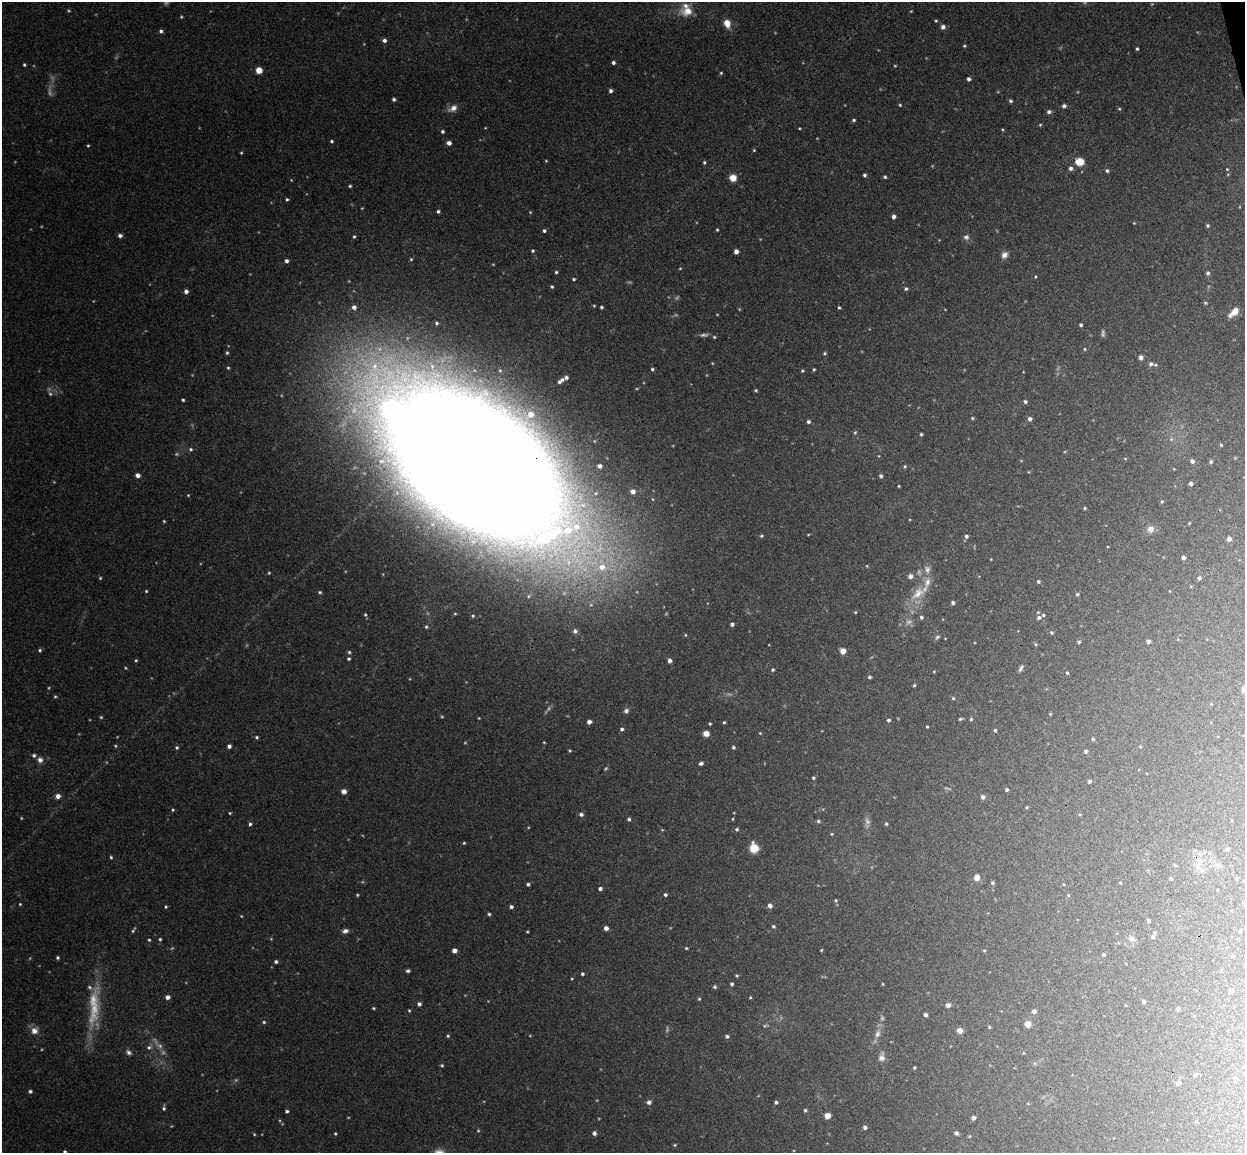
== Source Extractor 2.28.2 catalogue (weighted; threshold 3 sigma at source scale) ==
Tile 10 of 4 x 4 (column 2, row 3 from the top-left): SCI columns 1300-2542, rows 1306-2456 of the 5086 x 5029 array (HDU 1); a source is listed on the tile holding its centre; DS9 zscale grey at full resolution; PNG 1247 x 1155 px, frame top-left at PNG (2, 2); no overlay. Shown black and unused: <1% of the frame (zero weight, under 3 of 4 exposures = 5% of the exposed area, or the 3 px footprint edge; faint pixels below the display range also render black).
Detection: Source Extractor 2.28.2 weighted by HDU 2 'WHT'; one run over the whole footprint, this tile lists its part. Background 0.0493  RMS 0.0046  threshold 0.0208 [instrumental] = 3 sigma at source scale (4.5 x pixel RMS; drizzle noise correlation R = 1.50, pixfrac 1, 0.05/0.05 arcsec/px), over >= 5 px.
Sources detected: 349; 45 too faint to see at this stretch — not listed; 9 inside a brighter listed object's ellipse — not listed separately; the other 295 listed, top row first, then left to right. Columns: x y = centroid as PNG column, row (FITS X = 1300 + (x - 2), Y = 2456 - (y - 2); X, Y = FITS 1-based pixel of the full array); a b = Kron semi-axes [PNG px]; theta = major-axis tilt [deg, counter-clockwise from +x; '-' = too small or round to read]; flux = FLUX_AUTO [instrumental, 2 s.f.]
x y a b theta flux
688 11 18 11 1 7.4
936 21 4 3 - 0.54
727 23 9 7 -76 5.1
943 27 6 6 - 1.8
161 31 4 4 - 1.1
384 40 5 5 - 1.7
964 46 5 4 - 0.62
1137 49 4 3 - 0.79
613 62 4 4 - 1.2
24 65 4 3 - 0.73
259 70 5 5 - 6.3
721 73 4 4 - 0.57
969 79 4 4 - 1.3
610 91 4 3 - 1.4
394 99 3 3 - 1.1
1011 101 4 4 - 0.81
900 105 4 4 - 0.54
1064 106 5 4 - 1.4
453 108 13 8 32 3.2
1119 109 5 4 - 0.56
1049 112 5 4 - 1.5
854 120 4 3 - 0.79
1040 125 4 4 - 0.52
799 128 3 2 - 0.42
1002 129 4 3 - 0.42
442 131 4 3 - 0.95
332 141 3 3 - 0.82
449 143 4 4 - 2.7
88 146 3 3 - 0.51
754 150 3 3 - 0.46
241 153 3 3 - 0.48
704 162 4 3 - 0.71
1080 162 6 6 - 11
1070 168 5 5 - 1.5
1227 169 4 3 - 0.42
1107 171 4 4 - 0.96
864 175 4 4 - 1
885 177 4 3 - 0.8
733 178 6 6 - 6.2
350 186 4 3 - 0.66
287 199 4 3 - 0.74
438 211 4 4 - 1
530 212 4 3 - 0.39
894 217 5 4 - 1.7
1134 223 4 3 - 0.37
1207 225 4 4 - 0.79
717 230 3 3 - 0.53
544 231 4 4 - 0.88
120 236 5 4 - 1.5
354 236 4 4 - 0.72
966 237 8 7 - 1.7
533 251 4 3 - 0.68
736 251 4 4 - 2.6
1004 255 9 7 64 2.6
411 259 4 3 - 0.52
287 261 4 4 - 1.6
556 272 3 3 - 0.68
1208 273 5 5 - 1.1
1036 276 4 3 - 0.45
574 279 4 3 - 0.65
552 287 4 3 - 0.62
906 289 5 4 - 1
186 291 5 4 - 1.9
1205 303 5 4 - 0.62
594 306 3 3 - 0.43
354 307 5 5 - 2.2
601 307 3 3 - 0.74
839 307 3 3 - 0.63
1234 312 12 6 43 5.6
437 323 4 4 - 0.81
1081 325 3 3 - 0.96
714 337 4 4 - 0.55
1084 349 4 4 - 0.5
227 353 5 4 - 0.75
825 353 5 4 - 0.73
1141 357 4 4 - 2.4
712 363 5 3 - 0.38
1151 364 7 6 - 2
228 368 4 4 - 0.64
652 369 4 3 - 0.83
814 369 4 3 - 0.6
802 371 4 4 - 0.61
566 377 5 4 - 1.5
559 382 5 4 - 1.3
756 390 4 3 - 0.59
183 400 3 3 - 0.69
1025 402 4 4 - 1.3
972 418 4 4 - 0.56
1030 419 5 4 - 1.9
808 422 4 4 - 1.2
855 432 5 4 - 0.67
921 434 3 3 - 0.8
1221 445 3 3 - 0.6
191 449 6 4 13 0.91
1125 459 5 3 - 0.45
1192 461 5 5 - 1.7
1211 462 4 4 - 0.85
475 464 148 75 -39 3600
600 466 4 4 - 1.7
905 467 5 4 - 0.62
1174 469 5 3 - 0.37
138 475 4 4 - 2.7
881 476 5 4 - 1
1191 484 4 4 - 1.6
899 486 3 3 - 0.45
633 491 6 5 - 2.6
188 495 4 3 - 0.42
1162 502 5 4 - 0.67
1085 508 4 3 - 0.68
164 521 3 3 - 0.51
1189 523 3 3 - 0.44
1150 529 10 9 - 3.1
761 536 5 4 - 0.67
966 536 5 5 - 1.1
1229 539 5 5 - 2.1
1183 557 4 4 - 1.4
991 559 3 2 - 0.33
927 569 12 9 -74 3.2
269 573 4 3 - 0.49
910 576 5 5 - 2.4
100 578 4 4 - 0.51
1199 578 5 5 - 1.4
1038 581 4 4 - 1.1
146 591 3 3 - 0.49
320 592 5 4 - 0.78
918 593 25 13 40 10
1077 594 4 4 - 0.8
953 602 4 4 - 1.1
855 612 4 3 - 0.51
365 615 5 4 - 0.71
473 616 5 4 - 0.63
921 617 5 4 - 0.98
1039 618 6 5 - 1.4
732 624 4 3 - 1.3
426 627 5 5 - 0.92
575 631 7 6 - 1.3
1051 632 5 5 - 0.77
937 637 7 5 36 0.9
1148 641 4 4 - 2
1079 642 4 3 - 0.73
1036 644 5 4 - 0.59
40 650 5 4 - 0.85
843 651 5 4 - 6.6
349 652 5 4 - 0.8
348 659 5 4 - 0.83
136 660 4 3 - 0.58
669 661 4 4 - 2
1021 668 9 4 58 1.3
773 670 4 4 - 0.84
934 671 4 4 - 0.4
1067 673 4 3 - 0.55
869 677 4 4 - 0.97
914 685 4 3 - 0.69
1244 689 7 6 - 2.3
953 698 4 4 - 0.63
626 711 5 5 - 1.7
1050 714 3 3 - 0.48
101 717 4 4 - 0.51
479 718 3 3 - 0.37
960 719 5 3 - 0.7
971 719 4 4 - 0.71
888 720 5 5 - 1
589 722 4 4 - 2.4
724 722 4 3 - 0.6
710 724 3 3 - 0.62
927 727 3 3 - 0.57
622 729 4 4 - 1.1
995 730 5 4 - 0.84
706 733 5 4 - 5.1
257 737 4 4 - 0.79
1093 739 4 4 - 0.73
544 742 3 3 - 0.4
115 746 4 4 - 0.51
229 746 4 4 - 1.6
177 747 5 4 - 0.84
733 747 4 4 - 0.79
1140 747 4 3 - 0.56
570 750 4 3 - 0.55
1086 751 4 4 - 1.1
40 760 8 7 - 2.3
701 763 5 4 - 1.3
813 778 4 4 - 0.75
1089 781 4 3 - 1.3
1007 790 3 3 - 1.1
344 791 5 5 - 3
58 796 5 5 - 2.7
983 797 5 4 - 1.7
1027 807 3 3 - 0.49
173 810 4 3 - 0.54
230 813 4 3 - 0.48
581 814 5 5 - 1.5
629 819 4 4 - 1.1
732 819 4 3 - 0.44
818 821 4 4 - 0.89
250 824 4 4 - 0.97
886 824 4 4 - 0.66
737 829 5 4 - 0.89
832 834 4 3 - 0.5
464 843 4 3 - 0.5
754 848 7 6 - 12
1226 849 4 4 - 0.78
111 857 4 3 - 0.67
1199 860 14 7 -57 3.7
977 877 5 5 - 4.8
1237 878 5 3 - 0.42
1171 879 4 4 - 0.76
1244 881 3 2 - 0.43
992 883 5 4 - 0.93
1120 883 3 3 - 0.39
528 884 4 4 - 0.97
600 889 4 4 - 1.5
357 895 3 3 - 0.52
665 895 4 4 - 0.92
1068 895 4 4 - 0.5
836 900 4 4 - 0.66
20 904 4 4 - 0.53
770 906 4 4 - 2.5
165 907 4 4 - 0.6
511 907 4 4 - 1.3
489 914 4 4 - 0.82
1148 921 4 3 - 0.94
773 926 4 4 - 0.93
606 928 4 4 - 2.4
133 930 8 3 56 0.84
345 931 7 5 20 1.9
1240 931 4 3 - 0.6
527 932 3 3 - 0.46
1155 933 5 4 - 0.68
1152 937 4 4 - 0.85
160 939 4 4 - 0.66
1132 939 9 8 - 2.1
149 940 3 3 - 0.61
686 948 4 3 - 0.57
454 950 4 4 - 3
821 950 4 3 - 0.44
984 950 4 4 - 0.5
1103 955 4 3 - 0.79
1232 956 5 4 - 0.68
58 958 4 4 - 0.88
276 962 4 4 - 1.2
408 971 4 4 - 1.1
582 974 4 4 - 0.84
737 976 4 4 - 0.68
572 978 4 3 - 0.42
732 984 4 3 - 1
883 984 4 3 - 0.4
715 987 5 4 - 0.88
1231 991 4 4 - 2.5
168 997 4 4 - 2.4
750 997 4 3 - 0.47
699 999 4 4 - 0.62
93 1000 53 16 77 19
1143 1002 4 4 - 1.2
419 1004 4 4 - 1.6
948 1005 5 5 - 2
1125 1005 3 2 - 0.32
374 1008 4 3 - 0.59
1178 1009 4 3 - 1.4
409 1010 4 3 - 0.51
1034 1011 5 4 - 2.1
925 1015 4 4 - 1.5
264 1022 4 4 - 0.67
1028 1024 5 5 - 4.5
989 1027 3 3 - 0.66
34 1031 8 8 - 4
960 1031 6 6 - 3
877 1034 14 7 73 3.4
448 1036 4 4 - 0.65
727 1036 5 4 - 1
149 1047 7 6 - 1.4
128 1052 8 6 -31 1.5
882 1057 13 8 80 2.7
442 1065 4 4 - 0.58
914 1067 3 3 - 0.66
1196 1074 6 5 - 1
1235 1078 5 4 - 1.1
1178 1083 5 5 - 2.8
30 1091 4 4 - 1
649 1102 6 5 - 1.8
776 1102 4 4 - 1.1
164 1108 7 4 81 0.93
805 1110 4 4 - 0.88
287 1111 4 3 - 0.98
827 1116 5 4 - 6.7
973 1118 4 4 - 1.9
1196 1122 5 4 - 0.59
865 1127 4 4 - 1.4
478 1131 5 4 - 0.53
594 1133 5 4 - 1.5
956 1133 4 4 - 1.5
254 1134 4 3 - 0.43
335 1134 4 3 - 0.61
970 1136 4 3 - 0.36
674 1145 3 3 - 0.46
65 1152 4 4 - 0.93
Overlapping masked pixels (flux is a lower limit): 1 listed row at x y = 475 464
Isophote crosses this tile's border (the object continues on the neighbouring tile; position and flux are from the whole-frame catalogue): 3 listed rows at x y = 1244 689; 1244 881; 65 1152